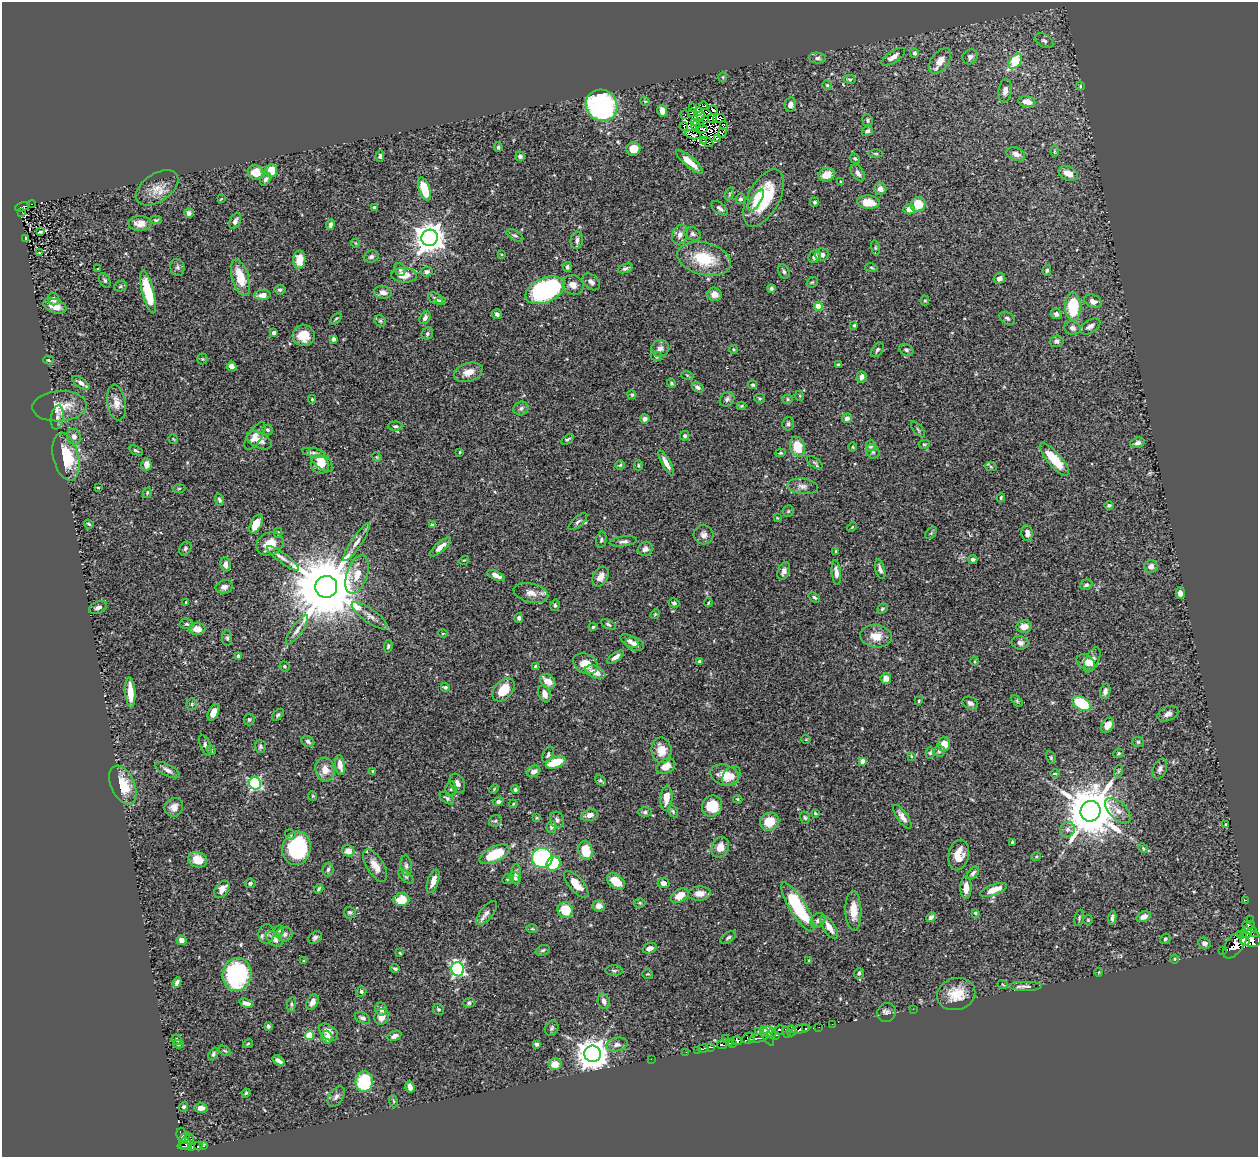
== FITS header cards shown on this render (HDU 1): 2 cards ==
NAXIS1  =                 1256
NAXIS2  =                 1155

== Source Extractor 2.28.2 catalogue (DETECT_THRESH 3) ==
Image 1256 x 1155 px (HDU 1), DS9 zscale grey, 1 PNG px = 1 image px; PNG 1260 x 1159 px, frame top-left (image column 1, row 1155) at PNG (2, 2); each listed source drawn as its Kron ellipse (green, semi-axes under 4 px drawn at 4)
Background 0.465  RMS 0.024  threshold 0.0725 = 3 sigma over >= 5 px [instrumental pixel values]
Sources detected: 514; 9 with non-positive FLUX_AUTO (blend fragments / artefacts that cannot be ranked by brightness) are neither listed nor drawn; of the other 505, the 500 brightest by FLUX_AUTO listed and drawn (5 fainter detections omitted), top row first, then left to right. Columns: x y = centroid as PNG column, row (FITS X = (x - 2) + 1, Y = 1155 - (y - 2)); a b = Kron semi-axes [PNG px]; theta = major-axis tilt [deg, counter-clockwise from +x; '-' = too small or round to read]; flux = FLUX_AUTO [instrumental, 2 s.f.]
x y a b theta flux
1044 41 10 6 -33 4.6
914 53 5 4 - 3.3
893 57 14 5 33 9.8
970 57 8 7 - 5.7
817 58 9 5 -6 4.1
940 61 15 8 54 18
1015 61 9 5 55 62
723 77 5 3 - 1.5
850 79 6 3 -8 1.8
827 85 4 4 - 1.8
1080 86 4 4 - 1.8
1005 91 12 6 81 9
645 101 5 4 - 1.9
1027 102 8 5 -9 15
790 104 7 5 81 7.5
602 105 16 15 - 280
703 106 4 2 - 1
693 107 3 2 - 0.84
713 110 5 2 - 3
662 111 6 5 - 13
698 112 4 4 - 4.1
692 113 3 2 - 1.1
685 114 2 2 - 3.3
701 116 4 2 - 1.5
712 118 4 2 - 0.57
719 118 6 2 7 0.54
705 120 3 2 - 0.52
867 120 6 5 - 3.3
695 122 3 3 - 2
698 124 6 2 -12 3.2
695 125 4 2 - 1.4
724 125 4 3 - 3.8
684 126 4 2 - 1.4
702 128 5 2 - 2.5
867 131 6 4 38 4.2
722 133 5 4 - 1.4
693 135 8 2 -12 0.7
717 139 3 3 - 4.4
703 141 3 2 - 0.62
707 142 6 2 -26 1.3
498 147 5 3 - 2.6
633 149 7 6 - 22
1054 151 6 4 -90 2
876 153 7 3 -1 2.3
1016 154 9 6 -23 8.6
380 156 6 4 83 2.9
520 156 5 4 - 4.2
855 158 5 4 - 2.3
689 162 17 5 -41 20
271 171 6 6 - 29
256 172 8 7 - 23
858 173 9 5 -54 6.8
1068 173 10 7 -24 17
827 175 8 6 24 17
266 179 7 4 57 4.4
840 182 4 3 - 1.8
157 188 24 14 34 23
424 189 12 5 -72 45
880 189 6 6 - 9.5
729 194 7 4 72 2.8
764 198 31 16 62 88
221 199 3 2 - 1
740 199 5 5 - 3.4
756 200 12 5 56 8.4
814 202 4 4 - 2.8
868 202 11 7 -3 31
32 204 4 2 - 11
918 204 7 7 - 32
22 207 7 3 17 26
374 208 3 3 - 3.2
720 208 9 5 -37 5.1
909 209 6 5 - 13
22 212 3 2 - 3.7
189 213 5 5 - 4.7
156 220 6 3 1 2.3
235 221 8 5 66 6.8
140 223 11 7 -3 14
330 225 5 3 - 4.1
40 232 4 3 - 2.3
693 234 8 6 -26 4.4
515 235 9 5 -30 3.6
680 235 10 7 69 9.1
430 238 8 8 - 2600
25 239 3 2 - 2.1
577 240 8 6 83 7.7
355 243 4 3 - 1.3
875 248 8 4 -82 2.5
39 252 3 2 - 1
501 254 3 3 - 1.5
822 255 6 6 - 6.9
815 256 7 5 58 7.5
371 257 7 6 - 4.7
704 259 27 16 -14 63
299 260 9 6 89 25
177 267 8 7 - 4.6
567 267 5 4 - 3.2
625 268 8 4 21 3.5
871 268 6 3 -10 2.1
97 269 4 2 - 0.89
400 269 6 5 - 3.6
1047 270 5 4 - 2.5
784 271 8 5 -65 3.7
427 272 6 4 7 4.9
404 275 13 7 -3 23
240 278 19 8 -74 37
999 278 6 5 - 6.6
105 280 7 5 -59 3.1
591 282 10 7 -41 6.7
812 282 6 4 41 1.9
573 285 11 9 -27 13
120 286 6 5 - 2.5
771 288 4 4 - 2.6
280 290 5 5 - 3.3
545 290 21 12 23 290
148 292 22 6 -75 63
383 292 9 6 -9 8.7
714 294 7 6 - 12
262 295 8 5 5 12
435 298 8 5 -27 4.5
54 299 6 5 - 7.4
441 301 5 3 - 2.8
925 301 5 4 - 2.1
1093 301 9 6 -21 8.2
55 306 12 7 -19 15
818 306 4 4 - 58
1073 307 14 8 -89 87
497 314 5 4 - 4.1
1056 314 6 5 - 6
425 318 7 4 57 4.8
1007 318 8 5 -32 3.9
336 319 7 2 45 1.9
380 321 6 5 - 3.1
854 325 3 3 - 2.8
1090 326 11 6 31 6.5
1072 328 8 7 - 6.3
273 333 3 3 - 5.2
427 334 6 5 - 3.3
304 336 11 10 - 28
333 339 4 4 - 4.2
1057 341 7 6 - 4.8
660 348 9 8 - 7.8
733 349 4 3 - 1.7
877 350 8 5 57 3.6
906 350 7 5 -28 3.5
656 356 6 4 -19 4.2
202 359 5 5 - 1.9
48 360 5 4 - 2.1
838 365 4 4 - 2.2
232 366 5 4 - 8.6
468 372 15 9 18 18
687 375 6 4 -19 2.3
861 377 6 5 - 7.4
81 383 10 5 -35 6.8
671 383 5 4 - 2.6
753 385 4 4 - 2.3
698 387 6 4 -27 5.1
632 395 4 4 - 3
800 396 5 3 - 1.5
760 398 5 4 - 2.1
312 399 4 4 - 1.9
727 399 8 6 42 4.3
787 399 5 4 - 2.4
116 403 18 9 -81 16
59 406 27 15 4 33
741 406 5 4 - 1.6
521 408 7 7 - 4.9
57 417 12 6 81 6.8
847 418 5 4 - 5.4
645 419 5 4 - 6.4
788 424 7 6 - 3.3
395 426 8 4 0 3.2
268 430 5 5 - 3.1
918 430 10 3 -50 2.3
255 436 16 7 56 12
685 436 5 4 - 2.7
74 437 8 7 - 6.8
173 439 5 3 - 1.4
568 439 7 3 35 2.6
259 440 13 7 -25 14
1137 443 7 5 19 6.9
924 444 5 4 - 1.9
797 446 10 7 -75 40
871 446 6 5 - 5.7
852 447 5 3 - 1.4
136 450 7 3 -27 2.7
460 452 3 2 - 1.6
873 452 7 6 - 3.8
313 453 11 4 -11 5.4
780 453 5 3 - 2.1
66 457 24 12 -76 71
377 457 5 4 - 1.6
321 460 15 7 -46 19
1054 460 21 7 -48 52
814 462 9 4 -35 3
666 463 14 4 -60 11
146 464 6 5 - 12
320 464 9 8 - 16
620 465 5 4 - 2.6
638 465 5 4 - 2.3
991 467 6 3 -20 2
802 486 15 7 -6 9.3
98 488 3 2 - 1.4
179 488 6 4 3 1.9
147 493 5 4 - 2.4
1001 498 5 3 - 1.6
220 500 6 4 -70 4
1109 505 4 4 - 2.7
788 511 6 5 - 2.1
777 518 4 4 - 1.4
578 522 11 5 41 4.9
89 524 5 2 - 2.3
256 524 10 5 64 21
432 525 4 4 - 2
852 527 5 3 - 1.5
278 533 5 4 - 2.3
931 533 7 4 46 2.7
1027 533 8 5 -80 7.1
704 535 10 9 - 8.6
601 540 8 5 81 3.4
623 541 14 5 7 5.4
357 542 22 5 56 13
270 544 14 11 23 26
440 547 13 5 40 11
185 549 7 5 60 3.6
645 549 7 6 - 6.9
836 551 4 2 - 1.4
283 558 19 4 -37 9.2
973 559 4 4 - 3.4
464 560 5 3 - 1.4
226 565 7 5 -84 8.7
1151 566 6 6 - 9.3
880 569 10 4 -75 5.7
784 571 9 5 67 7
836 572 12 4 -84 9.7
357 575 20 10 71 26
496 576 9 4 -23 11
601 577 10 7 61 11
1086 585 6 5 - 3.4
224 587 9 6 14 7.4
326 587 11 11 - 22000
531 593 18 9 -14 14
1180 593 6 4 -90 6.8
814 597 6 4 -38 2.8
186 602 3 3 - 1.4
674 603 5 4 - 2.6
708 603 4 2 - 1.4
555 605 6 4 78 2.8
98 608 9 5 24 7.5
882 609 5 4 - 2.8
655 614 5 4 - 1.7
370 616 21 6 -36 12
519 618 5 4 - 3.6
186 624 7 5 -3 3.1
608 624 8 4 -26 3
1024 626 8 6 10 13
593 627 4 4 - 2.7
197 629 8 6 -4 17
297 630 17 5 54 9.6
443 633 5 3 - 1.5
876 636 16 11 -7 23
227 638 8 5 -89 3.2
629 641 10 5 -30 6.6
1020 643 8 6 -11 6.7
635 644 9 6 -22 7.1
388 646 6 4 82 3
238 656 4 4 - 3.1
616 657 9 4 35 8.4
1092 660 13 6 64 11
699 661 4 3 - 2
975 661 4 3 - 1.5
1086 662 10 7 -31 13
585 664 13 9 -28 22
284 666 5 5 - 2.3
536 667 4 4 - 5.3
595 672 10 6 -24 18
886 679 5 5 - 8.5
548 681 9 6 -42 18
445 687 4 4 - 3.1
503 690 13 9 49 36
1105 691 8 5 79 6.1
130 692 15 5 -86 27
544 694 9 6 -74 11
919 701 3 2 - 1.6
1017 701 7 4 -46 2.1
970 703 8 6 -29 5.1
1081 703 10 6 -30 74
192 704 6 5 - 2.8
213 712 9 5 66 13
1168 714 11 7 23 8
278 715 7 4 45 2.9
249 720 6 5 - 2.7
1107 725 8 5 57 17
806 739 4 3 - 1.2
308 741 7 5 -33 3.9
1138 742 6 5 - 2.8
944 744 7 6 - 19
205 745 11 5 -68 5.3
260 746 6 5 - 3.2
211 750 5 4 - 2
661 750 13 10 -82 20
939 751 6 5 - 2.9
930 753 5 4 - 2.7
1119 753 5 4 - 2.1
548 755 8 5 65 4
911 756 4 3 - 1.3
1051 758 7 4 -65 2.3
862 761 4 4 - 9.8
556 762 10 5 19 53
340 765 10 5 -81 12
666 766 10 7 30 15
1160 769 10 6 68 6.7
167 770 14 5 -28 6.9
325 770 12 9 -74 18
373 771 4 4 - 1.9
534 771 7 5 27 9.6
1118 771 6 4 72 2.6
1055 773 5 3 - 1.9
725 775 14 10 -17 22
731 776 11 7 48 14
600 781 6 4 -41 2.9
255 783 6 6 - 250
457 783 10 7 -62 7.9
123 785 20 12 -65 42
451 789 7 5 81 3.3
494 789 5 3 - 1.5
515 790 4 4 - 3.4
313 796 4 4 - 1.7
447 798 8 5 -36 3.6
666 798 12 6 86 19
738 799 4 3 - 1.8
498 802 5 4 - 4.9
513 804 4 3 - 1.4
712 806 11 9 52 37
174 807 9 9 - 11
673 811 6 4 -64 2.2
1090 811 10 10 - 10000
1118 811 16 8 -44 15
645 812 7 5 0 3.3
815 813 3 3 - 1.9
589 815 8 5 15 9.3
902 817 14 5 -56 9.7
537 818 4 3 - 1.7
805 818 6 4 -73 2.6
557 820 8 7 - 4.9
495 821 7 5 31 3.8
770 822 10 9 - 26
1226 824 3 2 - 1.9
551 827 6 5 - 3.5
1067 829 8 7 - 6.5
290 834 5 5 - 3.2
1012 842 3 3 - 2
720 847 10 8 66 16
297 848 17 14 77 130
1143 848 5 4 - 1.9
348 851 6 5 - 12
586 851 9 7 -76 53
495 854 16 7 25 64
959 855 15 10 78 22
1036 857 5 3 - 1.5
542 858 10 10 - 240
198 860 9 7 -17 26
554 863 7 6 - 62
375 865 18 8 -58 19
406 866 10 5 -84 5.2
328 870 7 5 84 4.3
973 873 8 4 47 4.3
516 874 10 5 86 5.3
406 876 9 5 -41 3.3
515 878 6 5 - 3.7
508 879 6 4 24 2.2
433 881 12 5 72 13
616 881 10 6 -36 33
250 883 5 5 - 3.5
663 883 6 5 - 9.2
576 884 16 7 -49 23
966 888 11 5 89 16
222 889 10 6 53 14
319 889 5 4 - 2.8
994 890 14 5 21 20
699 893 11 7 4 13
680 895 10 6 34 25
401 900 8 6 6 32
1246 900 3 2 - 3.1
640 903 6 5 - 2.3
599 906 6 5 - 10
798 907 29 8 -58 120
565 910 8 7 - 36
853 911 20 8 -89 23
350 912 6 6 - 3.3
486 913 14 6 51 7.8
975 913 4 3 - 2.4
931 917 5 4 - 6.6
1143 917 7 5 22 11
1079 918 8 4 77 2.7
1112 918 7 4 80 4.6
1250 919 3 2 - 12
818 920 8 6 44 6.1
1088 920 5 5 - 1.9
1251 924 3 2 - 53
829 927 13 6 -56 15
532 929 6 4 0 1.9
1250 930 10 4 -41 5.8
279 931 6 4 69 2.4
1246 933 5 5 - 430
266 934 9 8 - 7
284 934 8 7 - 5.2
1240 934 4 3 - 230
728 937 9 5 33 3.6
315 938 8 5 45 4.4
274 939 10 6 -44 10
1165 939 5 5 - 3.1
1250 939 11 8 -23 1400
181 940 5 4 - 8.8
1245 941 5 3 - 420
1204 943 6 5 - 5.7
1235 945 16 8 52 1500
650 948 7 5 21 7.3
543 950 7 5 20 3.1
1223 951 3 3 - 50
400 953 4 3 - 1.4
1174 959 4 3 - 1.6
304 961 4 4 - 2.1
809 961 3 3 - 1.5
395 968 4 3 - 2.6
458 969 7 6 - 300
614 971 8 5 -1 3.4
1099 972 4 3 - 1.1
859 973 5 5 - 3.5
237 974 16 14 74 220
648 974 5 4 - 2.1
177 982 5 4 - 5.7
1003 985 5 3 - 1.4
1026 986 16 5 0 6.4
361 991 5 5 - 3.8
956 994 19 16 16 32
604 1001 8 6 -72 7.6
312 1002 8 5 62 9
246 1003 7 4 -15 6.4
469 1003 6 5 - 3.3
291 1004 7 4 82 2.8
381 1009 7 5 -79 6.2
438 1009 6 5 - 2.3
913 1009 2 2 - 50
886 1012 10 9 - 5.7
382 1017 8 7 - 15
362 1018 8 5 -27 5.3
832 1024 2 2 - 0.9
268 1026 4 4 - 3.8
819 1027 2 2 - 2.1
552 1028 8 6 65 3.8
801 1029 10 4 11 560
806 1029 4 3 - 110
780 1030 4 4 - 110
758 1031 3 3 - 26
791 1031 5 4 - 140
328 1032 11 6 -41 13
768 1032 6 5 - 70
786 1032 5 3 - 130
771 1034 5 3 - 130
309 1035 5 4 - 54
776 1035 4 3 - 26
394 1036 7 4 25 6.5
767 1036 11 4 -56 64
327 1037 6 5 - 9
726 1038 2 2 - 7.9
748 1038 6 5 - 120
759 1038 10 3 12 160
177 1040 5 4 - 2.9
737 1041 4 4 - 140
729 1043 3 3 - 20
733 1043 3 2 - 73
178 1044 5 4 - 2.2
248 1044 5 3 - 1.6
536 1044 3 3 - 3.6
617 1045 11 7 10 8.4
722 1045 5 3 - 190
710 1047 3 2 - 73
703 1048 5 3 - 110
697 1050 3 2 - 8.2
225 1051 6 3 -35 1.9
686 1052 2 2 - 9.2
213 1054 6 4 66 3.6
592 1054 8 8 - 2800
651 1059 2 2 - 14
278 1061 7 3 -36 6.5
555 1064 6 6 - 20
364 1082 10 8 84 87
410 1087 6 4 -71 9.8
246 1093 4 3 - 1.7
336 1097 11 7 57 6.6
393 1101 6 4 -70 1.9
183 1107 5 4 - 3.7
201 1108 6 5 - 8.9
182 1135 7 5 -81 65
184 1138 7 4 52 140
187 1142 8 5 51 140
185 1146 7 2 -3 77
198 1146 4 3 - 100
203 1146 3 2 - 15
192 1148 4 3 - 19
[5 fainter detections neither listed nor drawn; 9 non-positive-flux detections neither listed nor drawn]